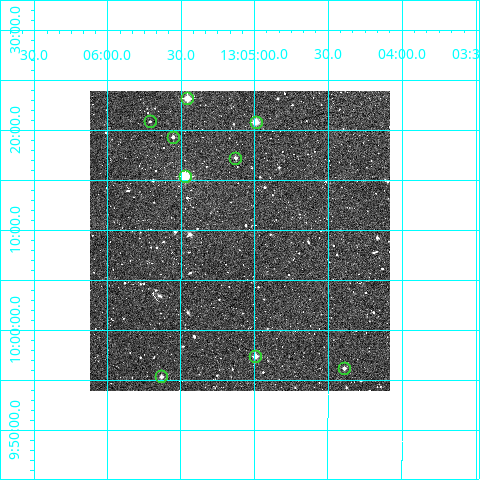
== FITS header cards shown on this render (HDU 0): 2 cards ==
NAXIS1  =                  300
NAXIS2  =                  300

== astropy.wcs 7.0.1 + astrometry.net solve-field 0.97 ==
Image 300 x 300 px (HDU 0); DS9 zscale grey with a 90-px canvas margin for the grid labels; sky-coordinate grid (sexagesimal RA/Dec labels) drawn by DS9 from the SOLVED WCS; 9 Tycho-2 reference stars matched to detected sources circled (green)
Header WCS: RA---TAN/DEC--TAN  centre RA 13:05:06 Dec +10:09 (196.27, +10.15 deg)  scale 6 arcsec/px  FOV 30.0' x 30.0'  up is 0 deg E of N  parity normal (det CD < 0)
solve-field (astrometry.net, Tycho-2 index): VERIFIED the header's WCS against the Tycho-2 star catalogue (verified at 2 index scales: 9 matches each, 0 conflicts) and refined it, rather than solving blind
Solved WCS: RA---TAN-SIP/DEC--TAN-SIP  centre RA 13:05:06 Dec +10:09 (196.27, +10.15 deg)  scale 6.02 arcsec/px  FOV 30.1' x 30.0'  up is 0 deg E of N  parity normal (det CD < 0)
The solver's refit moves the header's centre by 1.2 arcsec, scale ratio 1.003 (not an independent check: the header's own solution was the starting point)
Tycho-2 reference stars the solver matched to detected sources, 9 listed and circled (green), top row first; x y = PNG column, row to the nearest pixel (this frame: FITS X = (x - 90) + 1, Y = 300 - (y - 91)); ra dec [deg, ICRS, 3 dp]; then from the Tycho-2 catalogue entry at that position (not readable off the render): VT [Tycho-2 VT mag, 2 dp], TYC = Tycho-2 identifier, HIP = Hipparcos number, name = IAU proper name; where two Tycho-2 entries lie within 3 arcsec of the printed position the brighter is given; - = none
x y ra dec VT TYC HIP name
187 98 196.364 +10.387 9.42 886-1236-1 63875 -
150 121 196.428 +10.348 12.49 886-1244-1 - -
256 122 196.248 +10.348 9.42 886-1248-1 - -
173 137 196.388 +10.323 11.71 886-1176-1 - -
235 158 196.282 +10.288 11.49 886-1193-1 - -
185 176 196.368 +10.257 8.83 886-1224-1 63877 -
255 356 196.248 +9.957 10.60 883-811-1 - -
344 368 196.097 +9.937 11.34 883-1004-1 - -
161 376 196.407 +9.923 11.10 883-997-1 - -